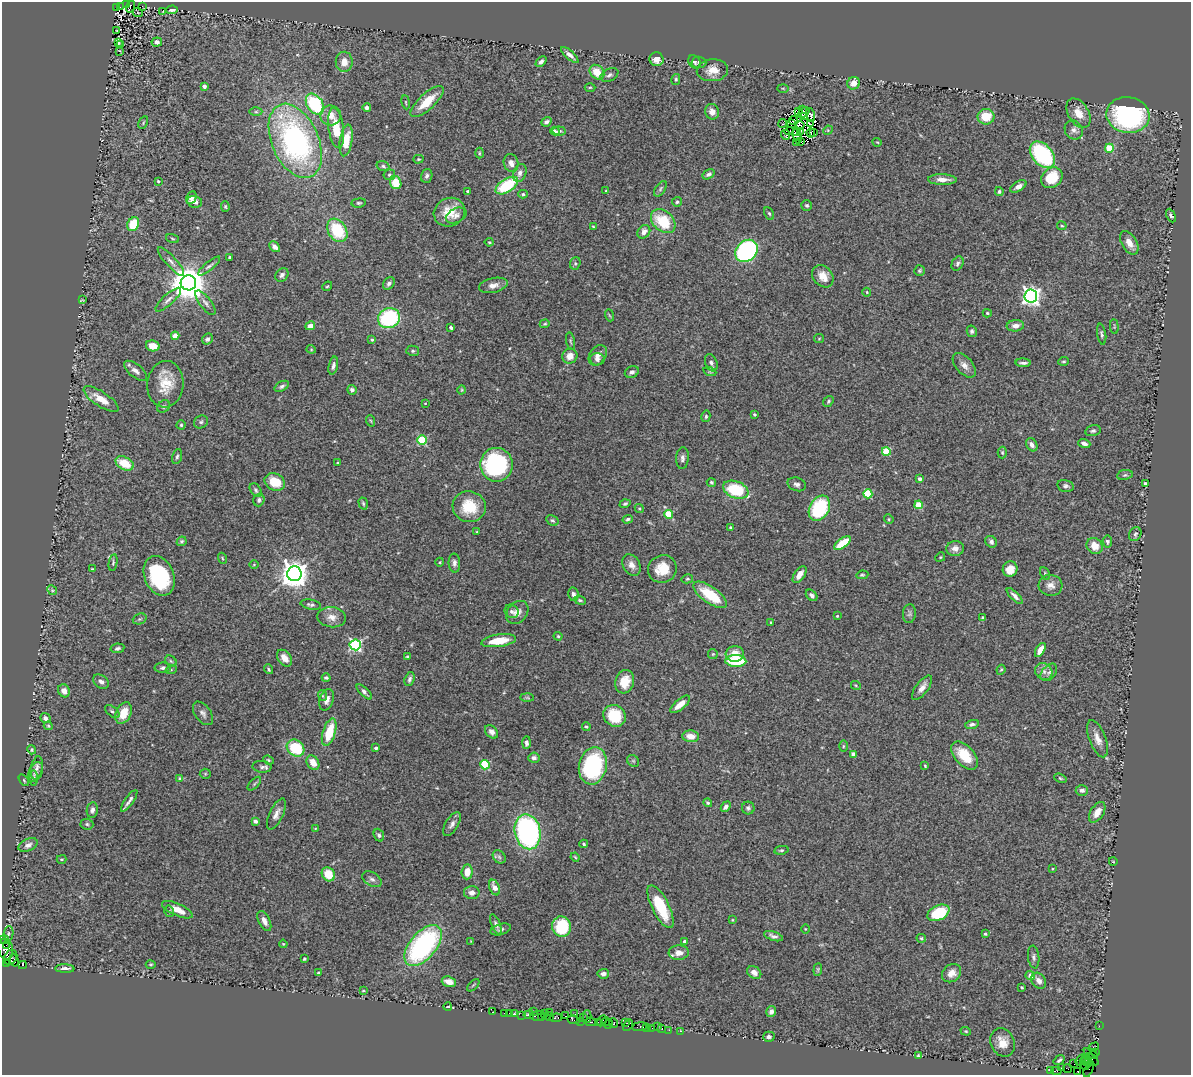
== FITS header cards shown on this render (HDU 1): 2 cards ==
NAXIS1  =                 1189
NAXIS2  =                 1073

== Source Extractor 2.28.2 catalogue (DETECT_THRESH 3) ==
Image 1189 x 1073 px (HDU 1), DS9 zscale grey, 1 PNG px = 1 image px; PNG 1193 x 1077 px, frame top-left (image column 1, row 1073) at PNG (2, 2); each listed source drawn as its Kron ellipse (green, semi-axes under 4 px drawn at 4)
Background 0.817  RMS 0.036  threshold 0.107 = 3 sigma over >= 5 px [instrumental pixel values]
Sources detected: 434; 5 with non-positive FLUX_AUTO (blend fragments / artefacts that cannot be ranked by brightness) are neither listed nor drawn; the other 429 listed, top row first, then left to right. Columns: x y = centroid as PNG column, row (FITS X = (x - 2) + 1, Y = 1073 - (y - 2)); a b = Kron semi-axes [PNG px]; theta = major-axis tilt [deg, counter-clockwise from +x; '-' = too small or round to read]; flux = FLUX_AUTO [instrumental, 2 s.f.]
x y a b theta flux
126 5 3 2 - 18
142 6 3 2 - 1.3
116 7 4 3 - 340
120 7 2 2 - 9.3
130 7 6 3 72 120
172 10 6 3 3 5.4
163 11 3 2 - 1.8
138 13 5 3 - 1.7
117 31 3 2 - 2
157 42 5 4 - 9.3
119 43 3 2 - 0.4
121 45 4 2 - 1.4
120 51 4 2 - 1.7
570 55 11 4 -42 11
656 59 7 6 - 19
344 62 10 8 89 26
541 62 6 4 42 6.6
694 62 7 5 -54 5.5
699 62 7 5 -1 5.9
712 70 15 11 4 28
597 72 8 6 -45 41
609 75 9 6 26 7.4
676 79 5 4 - 4
854 83 6 6 - 18
204 86 4 3 - 16
590 87 5 3 - 2.3
783 88 5 3 - 2.3
406 102 7 3 -81 2.7
427 102 21 8 43 58
315 104 11 8 -55 170
367 107 4 4 - 7.3
802 109 3 2 - 2.4
256 112 6 4 0 3.6
712 112 8 6 -70 14
799 112 3 2 - 0.22
804 113 7 3 37 4
1078 113 16 10 -59 29
331 115 10 10 - 23
811 115 7 3 -77 10
1128 115 21 18 -9 420
805 116 2 2 - 0.87
986 117 8 8 - 53
793 120 4 3 - 1.1
546 122 5 4 - 6.3
143 123 6 4 61 3
783 123 4 2 - 2.7
791 123 3 2 - 0.046
810 124 3 2 - 3.1
800 125 4 2 - 2.3
336 128 20 7 -82 52
828 130 5 4 - 2.9
1074 130 10 8 -57 11
555 131 4 3 - 4.6
559 131 7 4 -5 6.2
789 131 5 2 - 2.3
796 131 2 2 - 1.8
801 132 3 2 - 2.3
811 133 4 2 - 0.79
814 133 3 2 - 3.6
786 135 5 3 - 9.3
797 136 7 3 -72 6.3
346 140 16 6 81 47
295 141 39 23 -66 590
796 142 3 2 - 1.5
801 142 3 2 - 0.48
877 142 5 3 - 2
1109 148 4 4 - 81
479 153 5 3 - 2.7
1042 155 15 10 -48 240
418 159 5 4 - 2.9
511 163 9 7 -67 14
383 166 6 5 - 4.7
520 173 9 6 69 11
709 174 6 4 33 5.6
389 175 6 5 - 4.5
427 176 7 5 71 6.6
1052 178 11 9 42 77
942 180 14 5 -1 20
158 181 3 3 - 3.9
396 183 6 5 - 46
507 186 12 6 33 140
1018 186 9 5 32 11
660 189 9 4 55 4.5
467 191 3 2 - 2.8
606 191 3 3 - 2.3
999 191 4 4 - 4.8
523 194 5 4 - 4.2
191 198 7 5 63 11
195 202 7 6 - 12
677 202 5 5 - 3.8
359 203 7 4 5 4.5
807 205 5 5 - 4.2
225 206 5 4 - 3.2
449 212 16 14 26 47
769 213 6 4 -62 3.8
456 215 11 7 25 9.9
1171 216 7 4 -65 5.1
663 221 14 10 -42 93
133 224 7 5 64 75
1062 226 4 4 - 2.8
593 227 3 2 - 2.2
337 230 12 9 -58 110
644 232 7 6 - 15
172 239 6 3 -19 2.9
489 242 4 4 - 2.5
1129 243 13 7 -59 19
275 247 6 4 -48 13
746 251 12 10 46 490
230 257 3 3 - 3.6
171 261 18 5 -48 13
575 263 6 5 - 4.5
957 264 7 5 60 6
209 266 14 4 39 7.1
919 271 5 5 - 3.7
282 275 7 6 - 6.9
823 276 12 9 -49 28
188 283 8 7 - 6500
389 283 7 5 54 7.2
493 285 15 7 13 17
327 286 5 4 - 2.9
867 292 4 4 - 2.2
1031 296 6 6 - 1100
82 300 4 2 - 1.8
168 300 16 5 42 12
205 303 15 5 -53 11
987 313 4 4 - 3.3
609 315 6 4 -71 2.6
389 318 11 9 27 230
545 324 5 4 - 3
310 326 5 4 - 18
1015 326 8 5 6 14
1114 327 7 3 -85 2.6
451 328 4 3 - 5
972 331 6 5 - 5
1102 334 10 4 -81 5.5
175 336 4 4 - 47
207 339 6 5 - 7.1
819 339 5 4 - 2.4
372 340 4 3 - 3.8
570 341 9 3 -79 3.7
153 346 7 5 -12 29
311 349 4 4 - 2.4
413 351 6 5 - 4.4
598 355 11 8 55 14
570 356 8 7 - 22
597 359 7 6 - 9.5
1064 361 5 3 - 2.9
711 363 9 6 -69 8.6
1023 363 8 2 -1 5.9
964 365 14 8 -48 16
333 366 9 4 77 7.9
135 371 14 6 -39 13
632 372 7 5 26 7
710 372 6 4 -18 3.4
165 384 23 18 85 59
282 386 8 5 28 6
352 390 5 4 - 5.9
462 390 4 4 - 2.3
101 399 20 7 -33 33
828 401 6 4 52 3.8
425 403 4 3 - 1.5
164 406 7 5 46 5.3
754 414 3 3 - 3.3
706 416 6 4 77 4.3
371 421 6 3 -70 2.6
201 422 7 6 - 5.9
181 425 4 4 - 3.4
1093 431 8 5 14 5.4
422 440 5 4 - 140
1084 443 6 4 -19 8.8
1032 445 7 5 -60 10
886 452 4 4 - 88
1002 453 6 4 -89 3.4
177 457 8 4 73 4.8
682 458 11 6 87 9.4
125 463 10 6 -28 54
337 463 3 3 - 3.2
496 465 17 16 - 340
1125 475 8 5 9 4.5
920 479 4 3 - 5.9
275 482 10 8 -27 54
711 482 5 4 - 3.6
797 484 9 6 -17 8.2
1145 484 4 3 - 6.4
1066 486 8 6 -12 6.5
256 490 7 5 -55 5.1
736 490 13 8 -21 150
868 494 5 4 - 120
259 500 6 5 - 6
363 503 6 4 -73 3.6
625 504 5 4 - 4.4
919 505 4 4 - 72
469 507 17 15 -16 74
819 508 13 9 59 200
639 509 5 4 - 2.8
668 514 4 4 - 78
628 519 5 4 - 4.8
889 519 5 4 - 2.8
552 520 7 5 -30 4.5
730 527 3 3 - 4.5
477 532 4 3 - 2.5
1135 534 7 6 - 5.7
182 541 5 4 - 3.6
1107 541 6 4 -84 5
991 542 6 5 - 6.7
842 543 10 4 35 71
1095 546 8 7 - 31
955 548 9 7 12 14
940 557 5 4 - 2.7
222 558 5 3 - 2.5
113 562 8 4 80 4.2
440 562 4 3 - 2
454 563 9 6 -87 8.9
254 564 5 3 - 1.9
631 565 11 8 -59 16
92 569 3 3 - 2.2
662 569 14 13 - 47
1010 569 8 7 - 28
294 574 7 7 - 3200
1045 574 7 4 -65 3.8
799 575 10 5 56 20
862 575 6 4 8 3.2
159 576 20 14 -68 190
687 579 6 4 13 3.1
1051 585 12 10 -4 17
52 590 5 4 - 3.2
573 594 7 5 -79 7.4
710 595 20 8 -35 95
812 595 6 4 -44 8.7
1015 596 10 4 -45 9.6
580 600 6 4 -21 3.2
311 605 10 5 -11 6.7
512 611 7 6 - 7.6
517 612 13 9 49 18
909 614 9 6 84 6
837 616 3 3 - 2.3
332 617 14 10 -6 22
983 618 4 4 - 3.6
140 619 7 5 20 4.2
771 622 4 3 - 2.5
558 636 4 3 - 2.9
499 641 17 6 8 62
355 645 5 5 - 340
117 648 7 5 9 6.2
1040 650 8 4 59 26
713 654 5 5 - 2.9
735 654 9 7 7 30
407 656 3 3 - 2.4
284 658 9 6 -53 20
171 661 6 5 - 3.7
736 661 10 6 -1 120
163 668 8 5 1 7.5
268 669 5 3 - 3.3
171 670 5 3 - 2.5
1001 670 5 4 - 2.9
1044 672 9 8 - 13
1049 672 10 6 50 8.9
326 678 4 3 - 4.6
410 679 7 4 71 6.3
101 682 9 6 -36 11
625 682 12 9 72 38
856 686 5 3 - 2.2
922 688 14 6 54 15
64 691 7 5 -62 14
364 692 10 3 -43 8.6
322 696 5 3 - 2.4
527 698 7 4 -1 3.7
327 700 11 7 72 15
680 704 12 5 40 25
112 712 9 4 -39 5.6
124 713 11 7 65 45
203 713 13 7 -54 10
614 716 12 10 -36 79
45 718 5 4 - 9.8
972 724 7 4 17 5.5
48 726 4 4 - 2.5
586 727 4 3 - 3.3
329 732 14 6 72 79
492 732 7 5 -48 11
691 736 8 6 -4 27
1098 739 20 8 -69 22
526 743 6 4 89 7.7
843 746 5 3 - 2.5
296 748 9 7 -40 110
376 748 3 3 - 6.5
32 750 5 4 - 3.9
853 754 4 4 - 11
964 755 17 9 -48 59
534 758 5 5 - 7.3
268 760 5 4 - 3.1
633 761 6 5 - 3.7
313 763 8 6 -58 29
485 765 5 4 - 140
593 766 19 14 76 270
925 766 3 3 - 2
262 767 9 6 -5 7.6
37 768 12 6 79 9.4
36 772 10 6 65 8.4
205 774 5 5 - 3
34 778 7 4 -85 3.7
180 778 4 4 - 2.7
1060 778 6 4 -21 3.2
24 780 6 3 -54 2.6
254 784 8 4 46 4
1082 790 6 5 - 9.7
129 801 13 3 55 9.1
708 803 4 4 - 4.9
726 807 6 4 49 8.2
748 808 6 6 - 5.8
92 810 8 5 80 8.1
1097 812 11 6 57 22
276 814 17 6 65 15
255 821 4 3 - 11
87 824 6 5 - 4.3
452 824 13 6 58 11
315 829 4 2 - 1.9
528 832 18 13 -78 500
379 835 6 5 - 4.8
584 844 4 3 - 3.5
28 845 10 6 24 9.5
781 850 7 4 10 4
499 857 7 5 -46 5.3
575 857 5 3 - 2.4
61 859 5 3 - 2.8
1113 861 4 2 - 1.6
1052 869 3 2 - 2.4
467 872 7 5 85 29
328 874 7 6 - 49
372 879 10 6 -31 8.7
495 887 8 5 -66 19
472 893 8 6 0 14
660 907 23 8 -64 100
177 910 17 6 -24 28
169 911 6 4 -77 3.6
938 913 11 7 25 120
732 920 3 2 - 1.8
264 921 11 5 -64 13
496 924 11 4 -67 8.4
562 926 10 9 - 120
501 929 10 5 17 6.9
805 929 5 3 - 2.1
8 934 8 5 84 3.8
985 934 3 3 - 3.1
773 936 10 4 -18 9
921 938 5 4 - 3.3
4 939 5 3 - 3.3
471 941 4 4 - 1.8
685 941 4 4 - 6.8
283 944 4 3 - 2.4
6 945 3 2 - 29
423 946 24 13 50 420
6 949 10 7 -77 210
679 953 10 7 3 19
11 957 8 6 59 530
1034 957 11 5 -83 7.2
304 959 3 3 - 2.9
14 960 6 3 -75 230
7 964 3 2 - 17
151 964 5 2 - 2.4
23 965 4 2 - 65
65 969 10 4 -1 11
818 969 6 4 84 3.1
754 972 7 5 -33 13
318 973 3 3 - 2.5
951 973 10 8 39 20
603 974 6 5 - 10
1030 975 5 4 - 18
1039 981 8 6 -52 15
449 982 7 5 -18 22
473 985 8 3 45 2.6
1022 987 3 3 - 3.4
363 991 4 3 - 2
448 1007 4 2 - 3.1
492 1012 3 2 - 13
533 1012 3 2 - 6.8
550 1012 3 2 - 17
771 1012 5 5 - 10
504 1013 2 2 - 23
509 1013 2 2 - 12
514 1014 4 3 - 98
544 1014 2 2 - 21
575 1014 2 2 - 21
522 1015 2 2 - 8.2
529 1015 5 3 - 150
538 1016 8 5 2 130
566 1016 3 2 - 42
587 1016 6 2 89 96
541 1017 2 2 - 48
550 1017 2 2 - 18
556 1018 6 3 8 65
583 1018 3 2 - 74
573 1020 6 3 -11 78
581 1021 4 2 - 56
602 1021 6 3 62 120
606 1021 4 2 - 59
591 1022 6 2 -7 180
598 1022 2 2 - 44
614 1023 5 3 - 42
625 1023 4 2 - 27
609 1024 5 3 - 93
628 1025 6 3 55 41
657 1026 2 2 - 64
1099 1026 2 2 - 14
639 1027 7 3 7 49
647 1027 3 3 - 64
652 1028 2 2 - 12
662 1029 3 2 - 5.3
669 1030 2 2 - 29
680 1031 3 2 - 33
966 1031 5 4 - 2.7
769 1037 6 5 - 8.1
1002 1042 15 12 -64 32
1094 1047 5 3 - 39
1095 1052 3 3 - 37
1091 1053 8 4 -32 280
919 1056 3 3 - 6.8
1085 1059 6 4 43 420
1092 1059 7 3 -42 12
1059 1060 6 3 36 5.1
1080 1060 6 3 54 140
1087 1062 5 3 - 650
1074 1064 2 2 - 21
1085 1066 4 3 - 20
1061 1068 3 2 - 24
1067 1069 4 2 - 30
1089 1069 8 3 66 4.5
1051 1070 3 2 - 11
1056 1071 5 2 - 59
1078 1072 4 3 - 50
At the frame edge (FLAGS 8, measured only in part): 1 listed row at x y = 1078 1072
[5 non-positive-flux detections neither listed nor drawn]